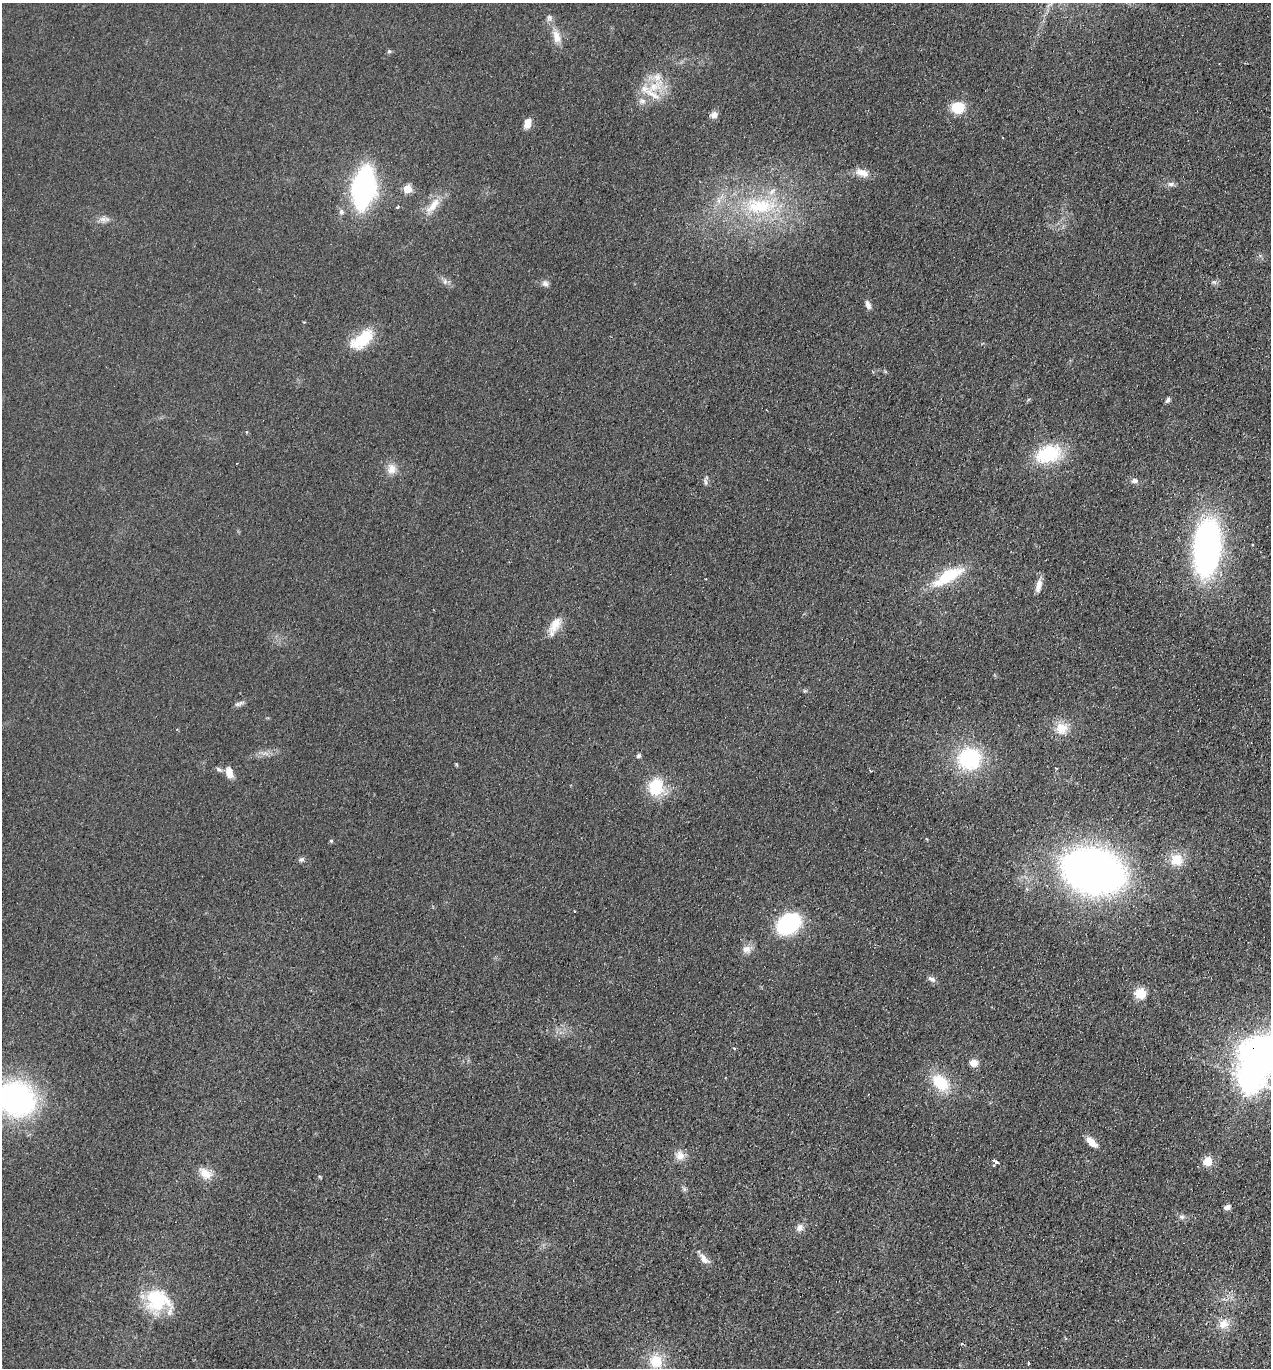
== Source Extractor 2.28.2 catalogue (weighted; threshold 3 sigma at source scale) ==
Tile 6 of 4 x 4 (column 2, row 2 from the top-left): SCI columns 1459-2727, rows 2757-4122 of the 5585 x 5513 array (HDU 1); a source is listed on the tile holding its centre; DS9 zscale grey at full resolution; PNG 1273 x 1370 px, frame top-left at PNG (2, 3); no overlay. Shown black and unused: <1% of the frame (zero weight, under 2 of 3 exposures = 3% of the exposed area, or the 3 px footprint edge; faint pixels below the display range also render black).
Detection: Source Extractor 2.28.2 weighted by HDU 2 'WHT'; one run over the whole footprint, this tile lists its part. Background 0.0489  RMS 0.0093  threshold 0.0417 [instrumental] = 3 sigma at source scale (4.5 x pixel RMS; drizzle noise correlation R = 1.50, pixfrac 1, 0.05/0.05 arcsec/px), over >= 5 px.
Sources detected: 73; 1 inside a brighter object's white glare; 3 cosmic-ray / hot-pixel residue — not listed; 4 inside a brighter listed object's ellipse — not listed separately; the other 65 listed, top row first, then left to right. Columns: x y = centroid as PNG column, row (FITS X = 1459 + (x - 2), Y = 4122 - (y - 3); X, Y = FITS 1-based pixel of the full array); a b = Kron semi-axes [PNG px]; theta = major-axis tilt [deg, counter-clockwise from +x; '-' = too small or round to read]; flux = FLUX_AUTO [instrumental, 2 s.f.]
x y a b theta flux
549 18 9 7 -76 3.2
556 37 18 10 -75 11
389 51 6 5 - 1.7
653 87 23 13 20 23
957 107 11 9 8 29
714 115 8 7 - 4.9
527 124 11 7 76 8.5
862 173 18 9 -22 9.7
1171 184 9 6 3 3.4
364 188 24 12 80 320
407 189 5 5 - 29
433 205 28 10 48 14
759 206 42 23 -2 68
398 207 4 3 - 1.2
341 212 8 7 - 3
104 219 17 6 4 5
445 281 6 6 - 2.7
1214 282 7 5 -11 2.1
545 283 9 7 -47 3.3
868 305 11 6 -67 4.1
362 339 29 14 39 34
1168 400 7 5 54 2.3
1048 454 29 18 21 52
391 469 14 12 78 8.8
1134 481 10 7 7 3.5
706 482 10 5 -70 2.6
1207 547 42 19 84 350
948 576 42 14 30 40
1038 586 17 7 78 7.1
555 624 24 12 61 14
239 704 14 5 22 3
1061 728 15 14 - 16
639 756 6 5 - 1.9
969 759 24 22 -3 73
1057 768 3 2 - 1.3
218 769 9 5 -19 2.3
229 772 13 8 -77 9.2
656 787 20 17 77 35
331 841 4 4 - 1.3
302 859 7 5 15 2.3
1176 860 17 15 21 18
1093 871 37 26 -14 810
574 911 3 2 - 0.96
788 924 20 15 37 100
746 949 12 10 -10 6.6
932 979 11 6 -31 3.5
1140 993 5 5 - 69
974 1063 7 7 - 10
1250 1079 8 8 - 1000
940 1082 25 16 -43 31
16 1099 33 26 -24 240
1091 1142 15 7 -45 9.2
680 1155 13 11 -66 8
995 1161 7 3 -27 5.2
1208 1161 5 5 - 29
206 1174 19 12 -37 12
684 1189 7 4 -72 1.8
1227 1207 7 6 - 3.7
1181 1216 7 7 - 2.6
800 1228 10 8 51 4.9
704 1259 16 8 -46 6.4
157 1300 32 25 -34 54
1223 1324 15 12 37 10
656 1361 20 18 -73 24
1028 1363 3 3 - 2.4
Isophote crosses this tile's border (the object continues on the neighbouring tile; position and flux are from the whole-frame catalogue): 1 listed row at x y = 16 1099